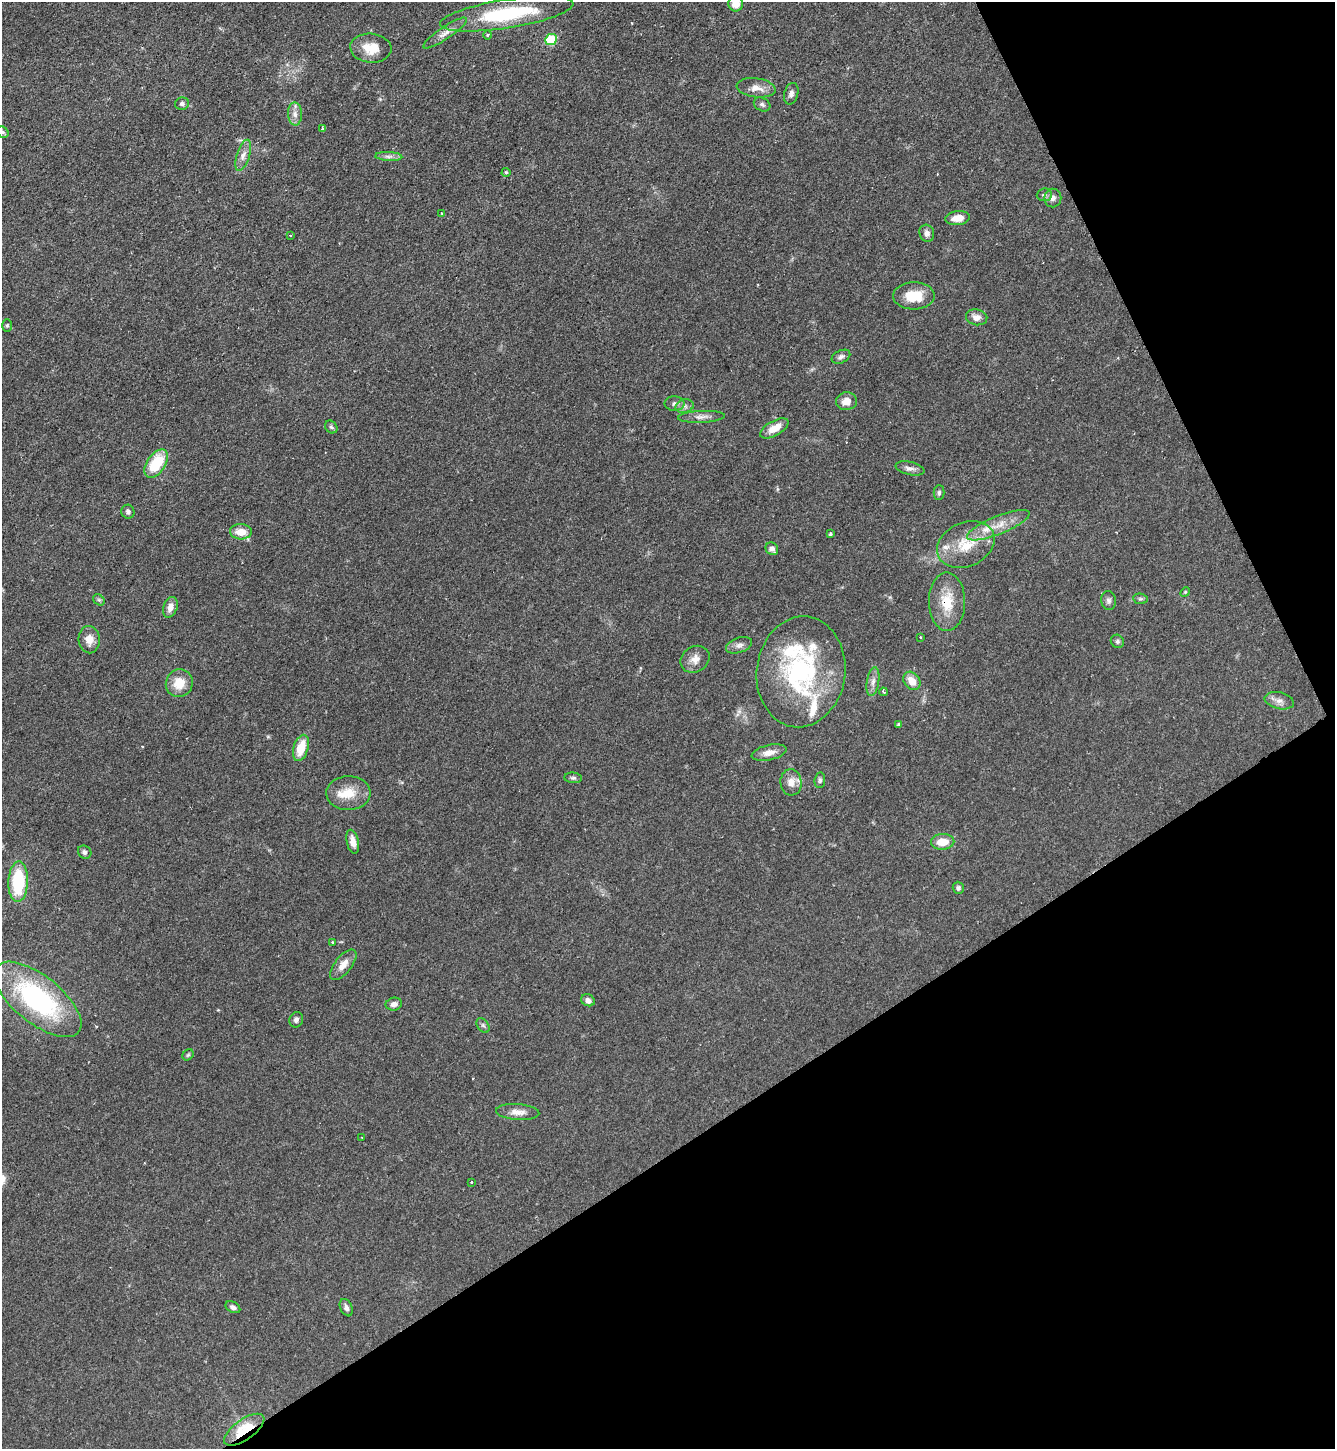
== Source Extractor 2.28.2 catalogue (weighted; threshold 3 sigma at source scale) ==
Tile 12 of 4 x 4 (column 4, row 3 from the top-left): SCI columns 4156-5488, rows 1449-2895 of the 5781 x 5789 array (HDU 1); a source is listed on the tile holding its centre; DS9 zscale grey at full resolution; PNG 1337 x 1451 px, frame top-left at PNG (2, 2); each listed source drawn as its Kron ellipse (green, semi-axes under 4 px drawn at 4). Shown black and unused: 28% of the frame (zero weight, under 2 of 3 exposures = <1% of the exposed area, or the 3 px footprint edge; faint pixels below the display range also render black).
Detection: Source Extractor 2.28.2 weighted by HDU 2 'WHT'; one run over the whole footprint, this tile lists its part. Background 0.0468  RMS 0.0046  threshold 0.0207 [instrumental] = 3 sigma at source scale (4.5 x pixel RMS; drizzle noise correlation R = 1.50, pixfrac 1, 0.05/0.05 arcsec/px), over >= 5 px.
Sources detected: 91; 2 cosmic-ray / hot-pixel residue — neither listed nor drawn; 5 inside a brighter listed object's ellipse — not listed separately; the other 84 listed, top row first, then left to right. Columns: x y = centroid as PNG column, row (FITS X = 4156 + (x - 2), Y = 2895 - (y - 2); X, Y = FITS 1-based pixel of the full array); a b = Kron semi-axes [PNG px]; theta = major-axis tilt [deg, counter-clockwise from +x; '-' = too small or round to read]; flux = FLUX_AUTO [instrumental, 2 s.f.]
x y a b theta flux
736 4 7 7 - 5.1
507 14 67 14 9 39
445 33 26 6 34 3.6
487 35 5 3 - 0.53
551 39 6 5 - 28
371 48 21 14 -4 9.2
756 88 19 9 -8 4.5
791 94 11 7 73 1.9
182 104 7 6 - 1.3
762 104 9 6 -29 1.2
295 114 11 7 -88 2.7
323 129 3 3 - 0.72
3 132 6 5 - 0.87
243 155 16 6 72 3.1
389 156 13 4 -3 1.7
506 172 4 4 - 0.56
1044 195 7 6 - 1.2
1053 198 9 8 - 2
442 213 3 2 - 0.43
957 218 12 7 7 5.1
927 233 8 7 - 2.2
290 235 3 2 - 0.43
914 296 21 13 0 11
977 317 11 8 -9 3.1
7 326 6 5 - 0.72
841 357 10 6 26 1.4
846 401 10 9 - 4.1
674 404 10 7 -1 1.8
685 406 9 6 14 1.7
701 417 23 6 3 2.9
331 427 7 5 -51 0.86
774 428 16 7 30 5.7
156 464 16 9 56 18
910 468 14 6 -12 2.2
939 492 7 5 89 0.97
128 512 7 6 - 1.5
998 525 34 9 22 8.5
241 532 11 7 -3 6.7
830 534 4 3 - 0.73
966 545 30 22 23 15
772 549 7 6 - 2.1
1185 592 5 4 - 0.5
1140 599 7 5 -7 0.81
99 600 6 5 - 0.84
1108 601 9 7 -84 1.5
947 602 29 18 -89 13
170 607 11 7 70 2.9
920 637 3 2 - 0.36
89 640 13 10 -87 4.6
1117 641 7 6 - 1
739 645 13 7 19 2.2
695 659 15 12 32 4.2
801 672 55 44 83 69
912 681 10 7 -52 5.6
873 682 14 6 81 2.4
179 683 14 13 - 8
883 692 4 3 - 0.7
1279 701 15 8 -13 2.8
898 724 4 3 - 0.61
301 748 13 7 73 10
769 753 18 7 13 3.9
573 778 9 5 -6 1.1
820 780 8 5 83 0.97
791 782 13 10 -85 4.5
348 793 22 17 1 9.7
353 842 12 6 -77 3.7
943 842 11 8 3 6.9
85 852 7 6 - 1.4
18 882 20 10 88 28
958 888 6 5 - 1.1
332 942 3 2 - 0.41
343 965 18 8 51 4.7
38 999 53 23 -38 75
588 1000 7 5 -27 1.9
394 1004 8 6 11 2.1
296 1020 8 6 67 1.6
483 1025 8 5 -53 1.1
188 1055 6 5 - 0.67
518 1112 22 8 -4 4.1
362 1138 3 2 - 0.38
472 1182 3 2 - 0.82
233 1307 8 5 -29 1.5
346 1308 9 6 -66 1.6
244 1430 23 10 35 16
Overlapping masked pixels (flux is a lower limit): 2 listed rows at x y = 947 602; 244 1430
Isophote crosses this tile's border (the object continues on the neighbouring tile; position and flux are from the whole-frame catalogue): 1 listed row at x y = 736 4